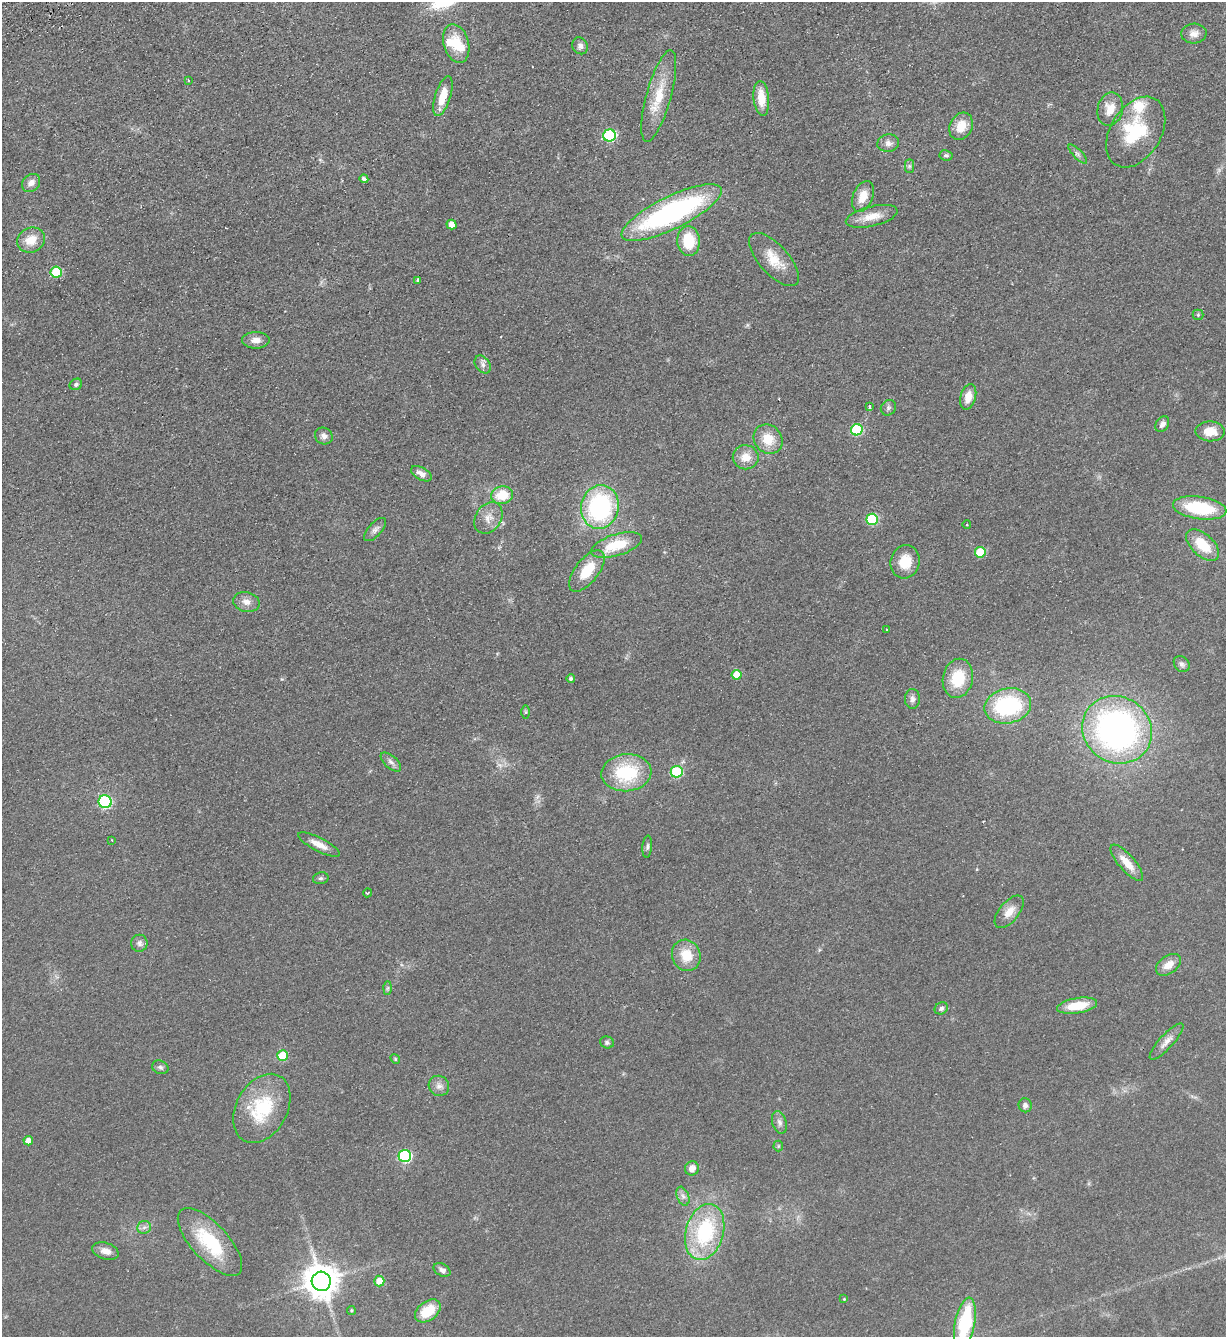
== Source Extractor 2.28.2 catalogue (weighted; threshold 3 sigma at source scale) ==
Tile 11 of 4 x 4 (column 3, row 3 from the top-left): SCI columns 2747-3970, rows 1392-2726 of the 5367 x 5452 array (HDU 1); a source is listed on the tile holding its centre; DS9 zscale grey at full resolution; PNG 1228 x 1339 px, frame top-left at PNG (2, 2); each listed source drawn as its Kron ellipse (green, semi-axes under 4 px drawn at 4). Shown black and unused: <1% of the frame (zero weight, under 2 of 3 exposures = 3% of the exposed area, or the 3 px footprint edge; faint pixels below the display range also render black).
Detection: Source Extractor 2.28.2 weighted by HDU 2 'WHT'; one run over the whole footprint, this tile lists its part. Background 0.0637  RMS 0.0093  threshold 0.0417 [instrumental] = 3 sigma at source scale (4.5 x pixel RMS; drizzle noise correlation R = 1.50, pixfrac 1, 0.05/0.05 arcsec/px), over >= 5 px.
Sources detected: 111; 2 too faint to see at this stretch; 1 inside a brighter object's white glare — neither listed nor drawn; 4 inside a brighter listed object's ellipse — not listed separately; the other 104 listed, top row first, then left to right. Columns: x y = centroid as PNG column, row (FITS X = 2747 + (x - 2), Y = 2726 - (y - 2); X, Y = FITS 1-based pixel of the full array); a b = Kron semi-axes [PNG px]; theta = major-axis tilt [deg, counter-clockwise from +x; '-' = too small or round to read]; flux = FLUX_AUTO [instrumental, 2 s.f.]
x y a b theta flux
1194 34 13 10 4 6.5
456 43 20 12 -73 25
580 46 9 7 -59 4
188 80 3 3 - 1.1
443 96 20 7 72 18
659 96 47 12 74 29
761 98 17 8 -84 17
1110 109 17 12 77 15
961 126 14 11 63 16
1136 132 38 25 58 53
609 135 6 6 - 100
888 143 11 9 9 4.9
1078 154 12 4 -46 2.8
946 155 6 5 - 2
909 166 7 4 90 1.9
364 179 4 4 - 3
31 183 10 8 44 6
863 196 16 10 67 14
672 213 55 16 26 200
872 216 26 10 14 15
451 225 5 4 - 9.3
31 240 14 12 26 15
689 241 15 11 -85 31
774 260 33 14 -48 21
56 272 6 5 - 42
418 280 4 3 - 2.8
1198 315 5 5 - 1.5
256 340 14 8 0 7.1
483 364 10 7 -53 3.7
76 384 6 5 - 2
968 397 13 7 74 11
870 407 4 3 - 4.6
888 408 8 7 - 2.5
1162 424 8 6 56 4.1
857 430 6 5 - 67
1210 431 14 10 -1 14
324 436 9 8 - 4.3
768 439 15 13 -47 18
746 457 13 12 - 12
421 474 11 6 -30 5.2
502 495 11 8 10 23
600 507 22 18 77 130
1200 508 27 11 -8 54
488 518 17 12 58 9.8
872 519 6 5 - 63
967 525 4 3 - 0.7
375 530 14 6 48 4
616 545 26 10 17 31
1203 545 20 11 -43 26
980 552 5 5 - 39
905 562 17 14 75 19
587 571 24 11 52 26
246 602 13 9 -15 6.9
887 630 3 2 - 1
1182 664 9 7 -46 3
736 675 5 5 - 20
958 678 20 15 78 32
571 679 4 4 - 2.1
912 699 10 7 -89 4.3
1008 706 23 17 12 85
525 712 6 4 89 1.3
1117 730 36 33 -35 330
391 762 12 6 -42 3.8
677 772 6 5 - 62
626 773 25 18 5 59
105 802 7 6 - 120
112 840 3 3 - 0.73
319 845 23 6 -27 9.3
647 847 11 5 85 2.4
1127 863 23 8 -49 15
321 878 8 5 13 2
368 893 4 3 - 1
1009 912 19 10 50 11
139 943 8 8 - 3.4
686 955 16 14 -67 20
1168 965 14 8 35 10
388 988 7 4 88 1.7
1077 1006 20 7 9 26
941 1008 7 6 - 2.4
1167 1041 24 7 47 7.2
607 1042 7 6 - 2.3
283 1056 5 5 - 30
395 1059 5 4 - 1.1
160 1067 8 6 -23 2.6
439 1086 10 10 - 5.4
1025 1105 7 6 - 3.2
262 1108 37 25 61 58
779 1122 12 7 -74 4.1
28 1141 5 4 - 7.1
778 1146 5 5 - 1.2
405 1156 6 6 - 110
692 1168 7 7 - 6.6
683 1196 10 6 -68 3.8
144 1227 7 6 - 3
705 1232 29 19 74 82
210 1242 43 18 -47 57
105 1251 13 8 -18 7.6
442 1270 9 6 -28 3.9
321 1281 9 9 - 2000
379 1281 5 5 - 12
844 1299 4 4 - 0.9
351 1310 4 4 - 1.1
428 1311 14 9 37 24
965 1323 26 10 79 71
Isophote crosses this tile's border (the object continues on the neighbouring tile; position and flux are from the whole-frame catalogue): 1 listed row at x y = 965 1323